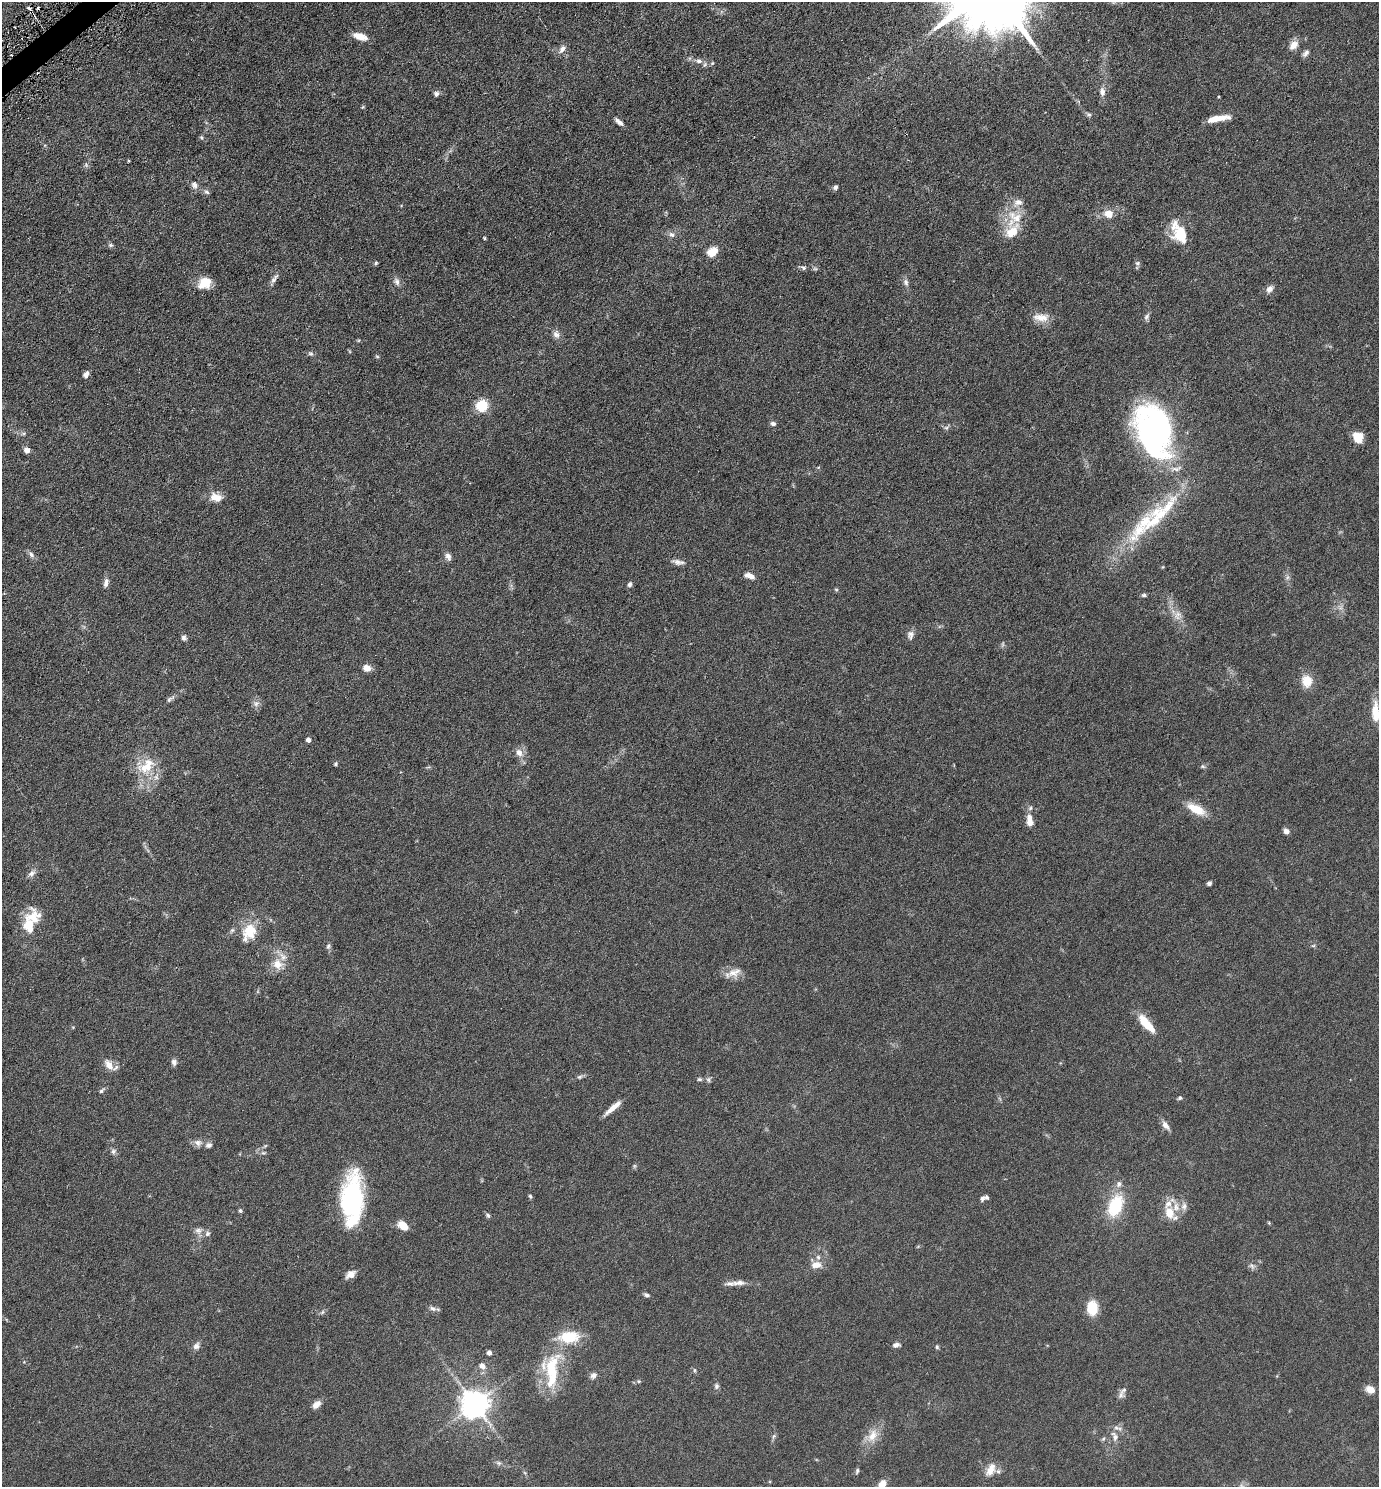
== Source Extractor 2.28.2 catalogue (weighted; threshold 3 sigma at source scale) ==
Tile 11 of 4 x 4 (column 3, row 3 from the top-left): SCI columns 2911-4287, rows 1501-2985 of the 5961 x 5968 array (HDU 1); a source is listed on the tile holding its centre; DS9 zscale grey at full resolution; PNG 1381 x 1489 px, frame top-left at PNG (2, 2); no overlay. Shown black and unused: <1% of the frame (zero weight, under 3 of 6 exposures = <1% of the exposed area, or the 3 px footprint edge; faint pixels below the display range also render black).
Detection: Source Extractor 2.28.2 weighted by HDU 2 'WHT'; one run over the whole footprint, this tile lists its part. Background 0.0673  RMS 0.006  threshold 0.0247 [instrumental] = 3 sigma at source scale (4.09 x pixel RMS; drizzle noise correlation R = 1.36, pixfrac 0.8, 0.05/0.05 arcsec/px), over >= 5 px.
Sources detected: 167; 3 too faint to see at this stretch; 1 inside a brighter object's white glare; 3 cosmic-ray / hot-pixel residue — not listed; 24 inside a brighter listed object's ellipse — not listed separately; the other 136 listed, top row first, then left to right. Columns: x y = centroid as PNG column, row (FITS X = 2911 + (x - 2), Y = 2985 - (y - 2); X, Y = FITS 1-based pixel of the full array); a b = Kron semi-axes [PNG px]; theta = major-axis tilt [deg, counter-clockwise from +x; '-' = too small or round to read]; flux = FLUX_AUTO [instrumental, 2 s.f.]
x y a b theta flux
360 36 17 7 -18 5.4
1294 45 13 9 49 4.1
562 49 13 7 51 2.7
1306 53 11 6 51 1.8
699 61 11 6 -11 2.6
712 63 5 4 - 0.67
1102 92 12 8 -84 2.9
436 94 7 6 - 1.4
363 107 6 4 69 0.57
1089 114 7 5 -66 1
1216 119 19 6 11 8
619 122 12 5 -39 2.3
201 137 6 6 - 0.87
128 161 5 3 - 0.41
86 165 7 5 -70 1.1
194 185 11 8 -67 2.5
835 187 6 5 - 1.2
206 192 9 5 -43 1.3
1109 214 7 6 - 7.4
1014 218 27 22 46 14
1179 233 25 14 -62 16
672 235 10 7 -21 2
484 238 4 3 - 0.59
110 245 7 5 -14 1
712 252 12 9 39 6.9
376 263 6 4 68 0.73
1137 263 7 6 - 0.94
803 267 8 6 -25 1.3
274 278 15 6 53 2.1
397 281 11 7 -69 2.2
906 282 11 7 -73 2
204 283 16 12 32 8.3
1269 289 9 7 44 2.7
1147 316 10 6 63 1.5
1041 317 22 10 -2 6
556 334 10 8 -56 2.7
310 353 7 6 - 1.1
377 357 5 5 - 0.71
86 374 8 6 59 2
482 406 6 5 - 54
773 423 7 5 -20 1.4
946 428 7 4 0 1
1153 429 60 36 -79 140
1358 437 11 10 - 7.1
27 450 7 6 - 2.4
216 497 16 10 -11 5.8
1139 530 51 19 50 28
31 555 10 6 -59 1.7
448 556 11 7 -65 2.1
678 562 18 6 -10 2.6
1162 567 5 3 - 0.41
750 576 12 6 -18 3.9
1287 577 9 5 70 1.4
106 583 12 6 74 2.4
630 584 7 5 64 1.2
836 590 5 5 - 0.65
1144 595 6 5 - 0.97
1341 607 7 4 72 1.4
1177 615 14 12 83 4.5
910 635 13 9 82 2.4
184 638 7 6 - 1.4
367 668 8 7 - 4.4
1307 681 11 10 - 9.4
170 699 14 5 34 1.7
256 703 9 8 - 2.2
1375 712 27 9 -88 9
308 740 4 4 - 2.5
519 753 11 8 -49 3.7
336 764 5 5 - 0.8
146 766 28 18 40 15
1203 766 6 5 - 0.84
1196 809 24 10 -27 9.7
1030 821 16 8 -83 5.3
1286 831 6 6 - 2.3
32 873 11 6 39 2.2
1209 883 5 4 - 1.3
33 917 22 21 - 12
250 931 21 18 67 13
328 946 8 6 78 1.2
1313 946 6 4 1 0.68
278 964 17 14 -40 7.4
734 972 20 12 25 5.4
1146 1024 26 9 -49 10
174 1062 9 7 -71 1.7
109 1065 15 9 -55 4.7
580 1077 9 5 20 1.2
699 1079 7 5 -13 0.83
708 1079 8 6 78 1.2
101 1091 9 5 40 1.1
1180 1098 6 5 - 0.94
613 1108 20 5 40 5.7
1166 1125 11 6 -53 3.4
198 1143 11 9 -19 2.9
113 1151 8 7 - 1.4
263 1153 7 5 -7 1.1
1119 1184 10 7 67 2.3
530 1196 6 4 -73 0.83
982 1198 7 5 53 1.4
352 1199 54 22 87 67
1115 1206 21 13 67 25
1184 1206 12 8 81 2.8
240 1211 6 4 -69 0.77
1169 1213 19 14 -76 8.9
488 1215 7 5 -53 1
1269 1223 5 4 - 0.52
403 1226 10 6 -41 8.3
198 1231 11 10 - 2.7
816 1264 16 11 -17 4.9
1252 1266 10 7 -44 1.7
351 1274 10 7 27 4
738 1283 21 7 5 3.5
646 1295 7 4 -17 1.2
432 1308 12 6 -21 1.8
1092 1308 11 9 89 15
322 1312 7 5 46 0.99
896 1345 8 5 7 2
196 1346 9 8 - 2.3
937 1347 5 4 - 0.74
489 1352 5 5 - 1.6
482 1366 8 6 -42 2.9
551 1369 50 17 74 26
694 1370 6 4 -90 0.66
593 1375 9 8 - 1.9
639 1381 5 5 - 0.64
716 1386 8 6 90 1.3
1370 1390 11 8 -28 4.1
1121 1395 10 10 - 2.2
475 1404 8 8 - 700
316 1405 11 7 43 3.3
774 1436 8 4 60 1
872 1436 21 13 52 8
1115 1437 15 8 -70 3.7
498 1463 8 6 -20 1.3
991 1470 20 11 64 5.9
857 1471 8 4 74 1
882 1484 10 7 46 4.6
Isophote crosses this tile's border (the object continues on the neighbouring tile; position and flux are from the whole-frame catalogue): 2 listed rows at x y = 1375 712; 882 1484